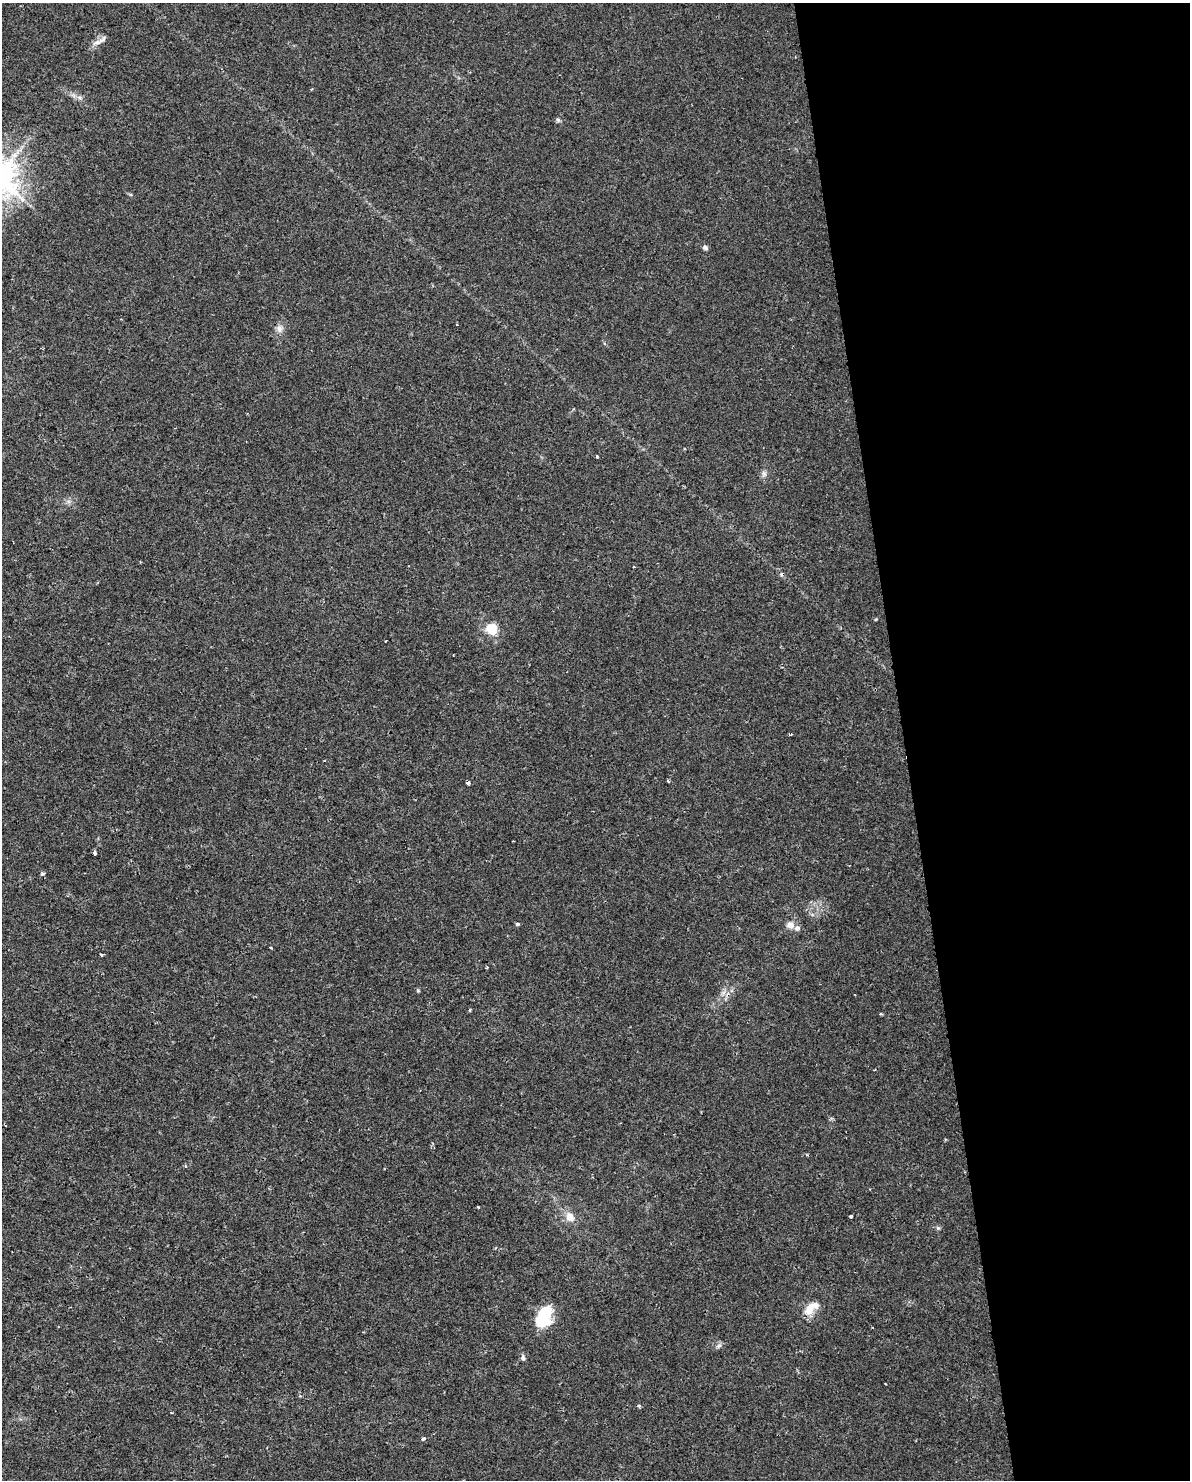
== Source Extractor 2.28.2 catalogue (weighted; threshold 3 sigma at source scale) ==
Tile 8 of 4 x 3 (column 4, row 2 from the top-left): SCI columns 3567-4754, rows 1542-3019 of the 4754 x 4517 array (HDU 1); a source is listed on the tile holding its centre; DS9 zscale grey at full resolution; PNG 1192 x 1482 px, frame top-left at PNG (2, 3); no overlay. Shown black and unused: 24% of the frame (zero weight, under 2 of 3 exposures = <1% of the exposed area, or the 3 px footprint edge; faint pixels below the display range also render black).
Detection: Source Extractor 2.28.2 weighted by HDU 2 'WHT'; one run over the whole footprint, this tile lists its part. Background 0.00454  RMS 0.0028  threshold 0.0125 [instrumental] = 3 sigma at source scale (4.5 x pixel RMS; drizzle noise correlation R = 1.50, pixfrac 1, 0.0396/0.0396 arcsec/px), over >= 5 px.
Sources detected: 36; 2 inside a brighter object's white glare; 1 cosmic-ray / hot-pixel residue — not listed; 2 inside a brighter listed object's ellipse — not listed separately; the other 31 listed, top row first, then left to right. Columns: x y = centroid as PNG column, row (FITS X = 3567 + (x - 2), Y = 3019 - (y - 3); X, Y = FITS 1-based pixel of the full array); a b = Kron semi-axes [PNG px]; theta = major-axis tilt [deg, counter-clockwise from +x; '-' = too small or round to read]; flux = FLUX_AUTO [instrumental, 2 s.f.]
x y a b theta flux
99 41 25 5 31 1.6
79 97 7 4 -18 0.68
558 120 7 4 -45 0.48
705 247 7 5 -43 0.72
279 329 10 8 -77 1.4
597 456 3 3 - 0.29
764 474 9 6 -74 0.84
492 629 13 10 -63 5.7
790 734 4 2 - 0.46
668 781 3 3 - 0.73
468 783 4 3 - 0.6
94 853 4 3 - 0.86
43 874 4 4 - 0.77
518 924 4 3 - 0.47
790 925 11 9 -4 1.7
271 948 3 2 - 0.3
101 954 4 3 - 0.33
487 968 3 2 - 0.27
881 1014 4 3 - 0.35
945 1139 3 3 - 0.3
478 1207 3 2 - 0.29
851 1216 3 3 - 0.77
570 1217 14 11 -48 2.6
938 1228 5 5 - 0.4
810 1309 16 10 65 3.6
544 1313 22 16 48 7.6
719 1346 9 5 20 0.74
523 1358 7 6 - 0.8
886 1384 2 2 - 0.25
639 1406 5 4 - 0.36
424 1439 5 4 - 0.58
Unlisted compact peaks at least as high as the median listed source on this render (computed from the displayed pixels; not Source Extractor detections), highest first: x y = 418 990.